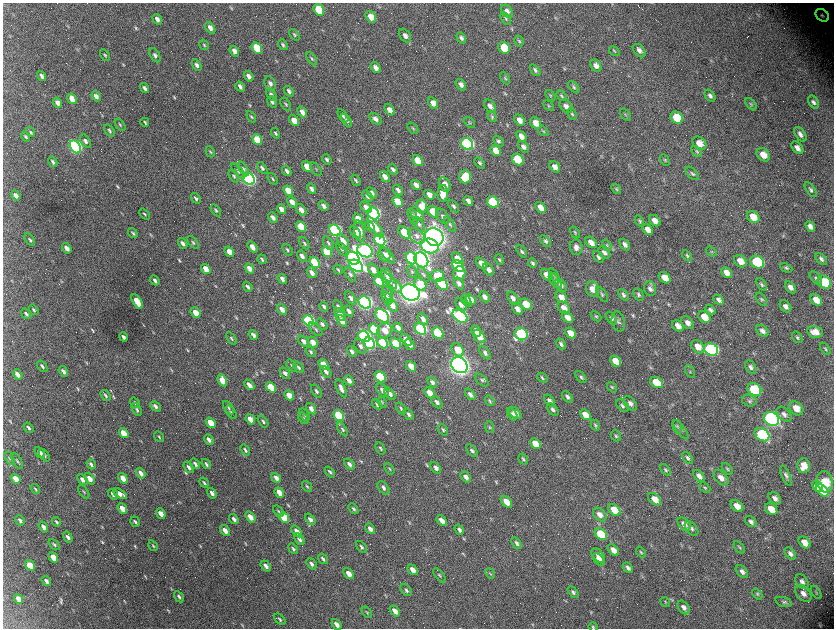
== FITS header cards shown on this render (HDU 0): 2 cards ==
NAXIS1  =                 1663 / length of data axis 1
NAXIS2  =                 1252 / length of data axis 2

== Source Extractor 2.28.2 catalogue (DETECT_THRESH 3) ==
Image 1663 x 1252 px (HDU 0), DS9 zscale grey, zoomed out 1/2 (1 PNG px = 2 x 2 image px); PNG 836 x 630 px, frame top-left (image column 2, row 1251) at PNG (3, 3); each listed source drawn as its Kron ellipse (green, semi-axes under 4 px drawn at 4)
Background 2930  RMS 53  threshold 158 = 3 sigma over >= 5 px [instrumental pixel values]
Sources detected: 728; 86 cannot appear on this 1/2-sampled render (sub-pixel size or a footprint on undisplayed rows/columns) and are neither listed nor drawn; of the other 642, the 500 brightest by FLUX_AUTO listed and drawn (142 fainter detections omitted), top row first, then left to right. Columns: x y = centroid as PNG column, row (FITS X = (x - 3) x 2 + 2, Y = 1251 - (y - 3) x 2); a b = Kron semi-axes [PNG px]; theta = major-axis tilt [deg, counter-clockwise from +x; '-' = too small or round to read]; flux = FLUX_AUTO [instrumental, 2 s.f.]
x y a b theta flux
319 10 6 5 - 4.7e+05
507 11 7 5 -53 4.9e+04
822 15 7 5 -40 3.7e+04
371 17 6 5 - 1.3e+05
506 18 7 4 -61 1.9e+04
157 19 5 3 - 5.2e+04
210 28 6 4 -56 6.0e+04
294 35 7 4 -52 1.9e+04
405 36 7 5 -55 5.2e+04
461 38 6 4 -58 3.0e+04
519 41 6 4 -59 1.9e+04
204 45 5 3 - 1.6e+04
283 45 6 3 -53 2.2e+04
257 48 6 4 -55 4.6e+05
504 48 6 5 - 3.8e+05
234 51 6 4 -54 6.1e+04
614 51 6 4 -30 1.7e+04
639 51 8 5 -48 5.1e+04
105 55 6 3 -59 1.6e+04
155 55 8 4 -57 3.1e+04
312 59 7 4 -60 2.1e+04
197 65 6 3 -60 3.5e+04
596 66 6 5 - 5.8e+04
376 67 6 4 -54 6.4e+04
535 70 7 4 -53 2.4e+04
42 76 5 3 - 3.9e+04
249 76 5 3 - 5.6e+04
505 78 7 4 -59 1.6e+04
270 84 8 5 -69 3.8e+04
461 85 6 4 -52 5.0e+04
240 87 5 3 - 3.3e+04
574 87 7 4 -49 2.2e+04
145 88 5 3 - 3.4e+04
289 91 6 4 -53 3.8e+04
271 94 7 4 -55 3.2e+04
96 96 5 3 - 5.2e+04
550 96 6 4 -56 1.6e+04
562 96 6 4 -50 1.7e+04
710 96 7 4 -53 3.5e+04
72 99 5 4 - 1.6e+05
272 102 6 4 -51 2.5e+04
814 102 7 4 -56 3.7e+04
57 103 5 3 - 5.7e+04
433 103 6 4 -56 8.9e+04
286 104 7 4 -57 2.0e+04
751 104 7 4 -50 1.7e+04
490 106 7 5 -51 5.3e+04
549 106 6 4 -47 1.6e+04
566 106 7 5 -46 5.2e+04
389 110 6 4 -55 7.0e+04
302 112 6 4 -54 6.9e+04
572 114 6 4 -63 1.9e+04
625 115 7 4 -52 1.5e+04
343 116 7 4 -57 2.8e+04
251 117 6 3 -56 1.4e+04
492 117 5 4 - 1.5e+04
677 118 6 5 - 4.0e+05
375 119 7 4 -39 4.4e+04
294 120 6 4 -53 1.7e+05
347 120 7 4 -55 2.2e+04
519 120 6 4 -50 8.0e+04
145 122 4 2 - 1.6e+04
469 122 6 3 -42 1.5e+04
536 123 6 5 - 1.2e+05
120 125 7 3 -55 1.6e+04
413 128 7 3 -52 1.4e+04
109 131 7 3 -52 2.2e+04
543 131 6 3 -44 1.4e+04
31 132 5 4 - 1.7e+04
275 133 5 3 - 2.0e+04
800 134 8 5 -54 5.4e+04
521 136 6 4 -51 7.5e+04
25 137 5 3 - 1.9e+04
257 140 6 4 -53 3.1e+05
86 141 8 4 -57 4.0e+04
498 141 6 4 -46 2.4e+04
699 143 7 6 - 1.1e+05
467 144 6 5 - 2.6e+06
75 147 7 5 -53 3.6e+06
523 147 6 4 -52 4.5e+04
797 148 7 5 -49 7.1e+04
496 151 6 4 -48 1.8e+05
697 151 6 4 -46 1.5e+04
210 152 5 3 - 1.5e+04
763 155 7 5 -42 1.5e+05
327 159 5 3 - 2.2e+04
418 160 6 4 -50 2.3e+05
518 160 6 5 - 6.6e+05
665 160 6 4 -61 1.5e+04
53 162 6 3 -59 2.6e+04
479 163 6 3 -49 2.0e+04
307 167 6 4 -51 1.5e+05
555 167 6 4 -51 6.6e+04
262 168 7 4 -53 2.9e+04
243 169 8 4 -56 2.9e+04
316 169 8 3 -52 1.6e+04
393 169 6 3 -49 3.4e+04
238 171 9 4 -48 2.5e+04
287 171 5 3 - 3.6e+04
692 173 8 4 -46 2.5e+04
234 176 7 3 -58 1.9e+04
385 176 6 4 -52 7.4e+04
465 177 6 6 - 3.2e+05
249 179 7 5 -51 4.4e+06
273 179 6 3 -53 1.5e+04
356 180 6 3 -56 1.8e+04
445 184 7 5 -63 9.9e+04
416 185 5 4 - 8.3e+04
311 189 5 3 - 4.3e+04
616 189 6 4 -52 1.7e+04
398 190 6 4 -52 4.4e+04
811 190 8 4 -56 2.9e+04
288 191 6 4 -52 1.9e+05
372 193 6 4 -55 3.9e+04
443 193 8 5 -89 1.8e+05
16 195 5 3 - 4.8e+04
429 195 5 4 - 7.9e+04
368 196 6 4 -56 4.2e+04
196 198 6 3 -51 2.4e+04
398 201 6 4 -50 2.4e+05
468 201 5 3 - 4.9e+04
292 202 6 4 -52 8.9e+04
493 202 6 5 - 9.9e+05
324 206 6 3 -54 4.5e+04
422 206 7 5 -78 1.9e+05
454 206 7 4 -55 2.5e+04
366 207 7 4 -49 7.0e+04
541 207 6 4 -48 1.1e+05
281 209 5 3 - 6.5e+04
216 210 7 3 -57 1.8e+04
301 210 6 4 -54 6.6e+04
433 212 6 5 - 2.9e+05
373 213 6 5 - 3.5e+06
144 214 6 3 -49 1.8e+04
417 214 8 5 -48 6.4e+04
443 216 8 5 -56 4.3e+04
413 217 8 4 -66 2.9e+04
753 217 7 5 -40 1.7e+05
273 218 6 3 -52 4.2e+04
358 219 6 4 -54 1.5e+05
639 221 6 4 -61 2.0e+04
655 221 6 5 - 8.4e+04
419 224 8 4 -56 3.0e+04
450 224 8 4 -55 2.5e+04
370 226 6 4 -53 6.3e+04
810 226 6 3 -52 5.6e+04
301 227 6 4 -51 4.0e+05
375 227 12 4 -52 1.1e+05
648 229 6 4 -49 8.0e+04
335 230 6 5 - 2.6e+06
359 231 11 5 -77 1.0e+05
356 232 7 4 -52 7.3e+04
575 232 6 4 -54 1.8e+04
133 233 5 3 - 1.9e+04
405 233 7 4 -44 5.1e+05
417 236 9 6 -42 5.4e+04
434 237 9 8 - 1.2e+07
30 240 7 4 -56 2.5e+04
380 240 6 5 - 2.0e+06
545 241 7 4 -45 2.3e+04
193 242 7 3 -50 2.0e+04
343 242 8 5 -61 1.5e+05
591 242 6 4 -46 8.9e+04
183 243 6 3 -54 4.3e+04
304 243 7 3 -56 2.0e+04
328 243 7 4 -58 2.3e+04
607 245 6 4 -55 1.7e+04
625 245 6 4 -51 4.9e+04
430 246 9 7 -22 5.2e+05
252 247 6 3 -51 9.0e+04
576 247 8 6 -87 6.5e+04
67 248 5 3 - 7.5e+04
342 249 7 4 -57 2.5e+04
287 250 6 3 -52 2.2e+04
365 251 8 6 -24 4.8e+06
522 251 7 4 -53 2.3e+04
711 251 6 4 -37 1.5e+04
229 252 5 3 - 1.3e+05
327 252 6 4 -51 5.3e+05
604 252 7 5 -49 4.4e+04
384 255 7 5 -62 7.6e+04
387 255 10 3 -49 5.1e+04
302 256 6 4 -53 5.5e+04
687 256 6 4 -58 1.7e+04
598 257 6 4 -49 3.1e+04
353 258 7 6 - 4.6e+06
411 258 6 5 - 2.0e+06
457 258 7 4 -49 1.3e+05
262 259 5 2 - 1.7e+04
499 259 6 3 -52 1.9e+04
821 259 7 4 -49 3.9e+04
421 260 8 6 -52 6.5e+06
740 261 7 5 -45 1.3e+05
315 262 6 4 -51 7.2e+05
757 262 7 6 - 1.2e+06
481 263 6 4 -49 8.3e+04
533 263 5 3 - 2.4e+04
356 266 8 5 -31 3.8e+06
458 266 7 5 -44 7.9e+05
249 268 5 3 - 8.2e+04
786 268 6 4 -25 2.1e+04
206 269 5 3 - 1.6e+05
338 270 5 3 - 1.4e+04
373 270 7 4 -55 7.3e+04
489 270 7 4 -52 5.0e+04
412 272 6 4 -61 1.6e+04
312 273 6 3 -51 5.2e+04
459 273 7 6 - 2.2e+05
726 273 6 4 -45 9.3e+04
350 274 8 4 -57 3.1e+04
387 275 8 4 -58 5.7e+04
423 275 8 4 -55 2.5e+04
547 275 6 4 -47 1.2e+05
437 276 6 6 - 3.5e+05
554 276 8 4 -63 2.3e+04
665 278 6 5 - 1.4e+05
816 278 8 4 -50 2.5e+04
282 279 5 3 - 4.5e+04
155 280 5 3 - 3.5e+04
388 280 11 4 -44 4.1e+04
379 281 6 4 -48 5.3e+05
555 281 9 4 -54 3.1e+04
824 282 7 6 - 4.8e+05
459 283 6 4 -52 4.0e+04
420 284 7 5 -50 2.4e+05
442 284 6 5 - 1.1e+06
561 285 7 5 -50 3.9e+04
762 285 7 4 -55 2.2e+04
396 286 8 5 -52 9.6e+04
248 287 5 3 - 3.0e+04
790 287 6 4 -55 5.7e+04
593 289 8 6 -77 1.4e+05
650 289 7 6 - 4.6e+04
410 292 9 7 -25 1.0e+07
388 294 8 4 -63 2.7e+04
602 294 8 4 -56 2.7e+04
623 295 7 4 -52 3.1e+04
638 295 7 5 -61 2.6e+04
485 297 6 4 -49 5.2e+04
561 297 6 4 -45 1.1e+05
351 298 7 4 -56 3.2e+04
387 298 7 4 -53 4.0e+04
513 298 7 4 -51 5.2e+04
470 299 6 4 -46 1.3e+05
761 299 7 4 -55 2.3e+04
719 300 6 4 -44 3.9e+04
816 300 6 5 - 1.4e+05
137 301 8 3 -58 2.3e+05
466 301 7 3 -56 1.8e+04
365 302 7 5 -45 4.9e+06
461 304 7 4 -51 7.2e+04
526 304 6 5 - 2.9e+05
392 305 7 4 -52 8.0e+04
338 306 7 4 -57 3.4e+04
785 306 7 5 -50 5.4e+04
324 307 5 3 - 2.8e+04
564 308 7 5 -46 9.5e+04
517 309 7 4 -50 6.6e+04
34 310 5 3 - 2.0e+04
282 310 6 4 -52 7.7e+04
711 310 6 4 -44 3.1e+04
349 311 6 3 -55 4.4e+04
195 313 6 3 -51 1.6e+05
26 314 5 3 - 2.1e+04
340 314 7 4 -56 6.2e+04
382 316 8 5 -45 2.3e+06
460 316 8 5 -34 3.1e+06
596 316 6 4 -43 1.5e+04
568 317 6 4 -44 1.0e+05
704 317 7 5 -42 1.6e+05
611 318 7 4 -53 2.8e+04
423 319 6 4 -55 4.6e+04
309 321 6 4 -48 2.3e+06
342 321 7 4 -51 9.6e+04
618 321 10 6 -76 3.8e+04
687 323 7 5 -49 6.2e+04
322 324 7 3 -48 2.8e+04
678 326 6 4 -46 7.8e+04
398 328 5 3 - 6.7e+04
316 329 8 3 -45 2.3e+04
374 329 6 4 -47 7.4e+05
420 329 6 5 - 1.8e+06
385 330 8 7 - 1.7e+05
476 331 6 4 -50 7.6e+04
762 331 7 5 -43 4.5e+04
815 332 8 6 -12 1.0e+05
438 333 6 5 - 9.5e+05
571 333 6 4 -42 1.5e+05
521 334 7 6 - 1.5e+06
253 335 5 3 - 4.4e+04
364 336 6 5 - 2.4e+06
479 336 7 5 -49 1.9e+05
123 337 5 2 - 2.8e+04
797 337 6 4 -54 2.3e+04
231 338 7 4 -57 2.2e+04
406 340 7 4 -45 9.0e+04
304 341 6 4 -49 4.9e+04
313 342 6 4 -53 8.8e+04
369 343 6 5 - 1.9e+06
383 343 6 4 -46 9.3e+05
396 343 6 4 -47 5.8e+05
410 344 6 4 -48 6.4e+04
561 344 6 4 -51 2.8e+04
360 346 8 5 -56 4.4e+04
698 347 8 5 -42 1.3e+05
711 349 7 6 - 2.4e+06
825 349 7 4 -52 1.9e+04
458 350 7 5 -51 2.2e+05
311 352 6 3 -54 1.9e+04
352 352 6 4 -56 3.6e+04
485 353 7 4 -53 3.3e+04
616 361 6 4 -42 1.7e+05
323 364 6 4 -49 1.8e+05
292 365 7 3 -54 1.6e+04
459 365 9 7 -39 9.8e+06
42 366 6 3 -52 2.7e+04
411 366 6 4 -50 1.7e+05
299 367 6 3 -51 1.9e+04
751 367 7 5 -55 3.7e+04
63 371 6 3 -55 4.2e+04
326 372 7 3 -50 3.5e+04
690 372 7 4 -60 1.8e+04
285 373 6 4 -51 3.9e+04
18 374 5 3 - 6.5e+04
380 377 6 4 -47 8.1e+05
581 377 7 4 -50 2.4e+04
542 378 6 3 -44 1.8e+04
222 380 6 4 -62 2.2e+05
349 380 5 3 - 6.1e+04
482 380 8 4 -41 2.5e+04
432 382 6 3 -51 3.2e+04
656 382 7 5 -36 3.6e+05
249 385 6 3 -48 6.2e+04
271 387 6 4 -49 3.6e+05
612 387 6 4 -50 1.5e+04
341 388 9 3 -64 5.2e+04
383 390 8 4 -50 6.9e+04
754 390 7 6 - 1.0e+06
316 391 7 3 -55 2.2e+04
430 393 6 4 -49 1.6e+05
390 394 7 4 -52 4.3e+04
470 394 6 4 -52 3.9e+04
289 395 5 4 - 1.5e+05
106 396 6 3 -55 1.9e+04
567 397 6 4 -49 3.1e+04
490 401 5 3 - 1.8e+04
549 401 7 4 -50 3.9e+04
749 401 7 6 - 2.4e+04
382 402 6 4 -65 1.5e+04
437 402 7 4 -50 3.7e+04
135 403 6 3 -55 1.7e+04
630 403 8 5 -53 4.4e+04
377 404 5 3 - 2.5e+04
155 406 6 3 -45 3.9e+04
622 406 7 5 -45 2.8e+04
228 408 7 3 -56 1.8e+04
401 408 6 3 -55 1.7e+04
796 408 8 6 -41 1.4e+05
311 409 6 3 -54 4.9e+04
137 410 7 3 -60 2.2e+04
553 410 7 4 -49 3.2e+04
231 412 8 3 -54 1.6e+04
515 413 7 5 -42 8.3e+04
408 414 6 3 -53 2.7e+04
512 414 7 3 -57 2.3e+04
784 414 9 6 -44 5.0e+04
304 415 7 3 -55 1.5e+04
585 415 6 4 -45 1.5e+05
339 416 6 4 -52 9.4e+05
303 418 6 3 -52 2.0e+04
250 419 5 3 - 1.3e+05
771 419 8 6 -30 5.0e+06
263 421 7 3 -54 2.2e+04
211 423 6 3 -52 2.5e+05
595 425 6 4 -63 1.9e+04
490 427 6 3 -66 1.4e+04
677 427 7 4 -70 2.0e+04
29 428 6 3 -54 2.5e+04
342 429 8 4 -55 2.2e+04
443 430 6 4 -53 1.9e+04
681 430 12 3 -53 2.5e+04
124 433 5 3 - 1.9e+05
762 435 8 6 -36 1.2e+06
616 436 6 4 -49 2.1e+04
159 437 6 3 -53 1.5e+04
209 440 5 3 - 4.6e+04
535 444 6 4 -45 1.9e+05
380 448 6 3 -59 1.9e+04
245 450 6 3 -53 2.6e+04
472 451 7 4 -50 3.0e+04
40 452 6 3 -52 7.2e+04
44 455 7 3 -53 2.0e+04
9 458 7 3 -58 1.7e+04
688 458 7 4 -50 2.6e+04
523 459 6 3 -57 2.0e+04
17 461 9 3 -59 1.7e+04
91 464 5 3 - 2.9e+04
195 464 6 3 -54 3.0e+04
206 464 5 3 - 2.1e+04
349 464 6 4 -51 3.9e+04
804 466 7 6 - 1.3e+05
189 467 6 3 -52 3.7e+04
436 468 6 4 -51 5.0e+04
389 469 6 3 -54 1.6e+04
727 469 7 4 -48 2.0e+04
665 470 6 4 -54 2.0e+04
330 472 6 3 -50 2.1e+04
141 473 5 3 - 5.9e+04
699 476 7 4 -50 4.5e+04
786 476 11 4 -66 3.5e+04
466 477 6 4 -51 5.4e+04
123 478 6 3 -55 1.1e+05
276 478 5 3 - 5.6e+04
721 478 9 6 -46 8.9e+04
16 479 5 3 - 1.3e+05
82 479 6 3 -53 5.2e+04
89 479 6 4 -51 1.1e+05
825 482 11 8 -78 3.1e+05
204 483 5 2 - 2.0e+04
307 486 6 3 -52 1.5e+04
818 486 6 4 -52 3.0e+05
384 488 7 4 -53 3.7e+04
705 488 6 3 -42 1.5e+04
35 489 5 2 - 1.7e+04
822 490 8 5 -45 2.2e+05
84 492 8 3 -54 1.6e+04
212 493 5 3 - 4.7e+04
279 493 5 3 - 1.2e+05
113 494 6 3 -54 4.8e+04
120 494 8 4 -28 8.9e+04
775 498 7 5 -43 5.5e+04
655 499 7 5 -43 1.2e+05
506 502 6 4 -47 1.4e+05
737 506 7 5 -38 1.2e+05
122 508 6 3 -52 1.3e+05
353 509 6 3 -49 1.9e+04
771 509 7 5 -41 1.7e+05
614 510 7 5 -42 2.3e+05
278 511 6 3 -52 1.7e+04
161 514 5 3 - 1.0e+05
600 514 8 5 -46 7.8e+04
250 517 6 3 -52 1.0e+05
284 518 6 4 -49 4.0e+05
234 519 5 3 - 3.7e+04
310 519 6 4 -52 4.2e+04
20 520 5 3 - 2.9e+04
442 521 6 4 -48 8.4e+04
56 522 5 2 - 2.0e+04
135 522 5 3 - 2.3e+04
751 522 6 4 -41 3.7e+04
684 524 8 5 -46 7.1e+04
43 527 6 3 -57 4.7e+04
370 529 6 3 -50 5.5e+04
692 529 8 5 -49 3.4e+04
459 530 5 3 - 3.1e+04
225 531 6 3 -53 8.8e+04
297 531 6 4 -52 7.8e+04
601 534 7 5 -41 5.3e+05
68 537 6 3 -57 3.5e+04
299 539 7 4 -53 4.1e+04
804 542 7 5 -46 1.3e+05
517 543 6 4 -52 3.0e+04
54 545 6 3 -46 1.9e+04
153 546 6 2 -57 1.4e+04
361 547 7 3 -49 2.4e+04
739 547 7 3 -52 1.7e+04
293 549 6 3 -52 2.1e+04
613 550 7 4 -46 8.9e+04
641 552 6 3 -49 1.5e+04
790 553 7 4 -52 4.4e+04
598 555 8 5 -49 1.1e+05
53 557 5 3 - 1.7e+05
323 559 6 3 -55 2.7e+04
599 560 7 4 -48 7.4e+04
311 564 6 3 -52 3.3e+04
30 565 6 4 -54 3.2e+05
266 566 6 3 -51 5.2e+04
628 567 6 4 -48 4.2e+04
413 570 6 3 -49 8.9e+04
742 572 7 5 -48 4.6e+04
349 574 6 4 -51 1.0e+05
490 574 6 4 -49 1.7e+04
439 575 8 4 -51 2.5e+04
46 581 5 3 - 4.3e+04
802 582 8 5 -55 4.4e+04
406 590 7 4 -52 2.9e+04
573 592 6 4 -47 2.6e+04
816 592 7 3 -57 1.7e+04
803 593 9 6 -49 7.9e+04
757 594 6 4 -51 1.7e+04
179 597 6 3 -58 2.6e+04
18 599 5 3 - 9.9e+04
665 602 5 4 - 1.4e+04
784 602 9 4 -16 2.6e+04
684 607 8 5 -52 5.4e+04
395 611 6 4 -49 8.5e+04
367 612 6 3 -52 1.4e+04
280 619 7 4 -47 2.2e+04
337 624 6 3 -52 6.1e+04
593 627 5 3 - 1.4e+04
At the frame edge (FLAGS 8, measured only in part): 1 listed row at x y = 593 627
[142 fainter detections neither listed nor drawn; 86 sub-pixel or undisplayed-footprint detections neither listed nor drawn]